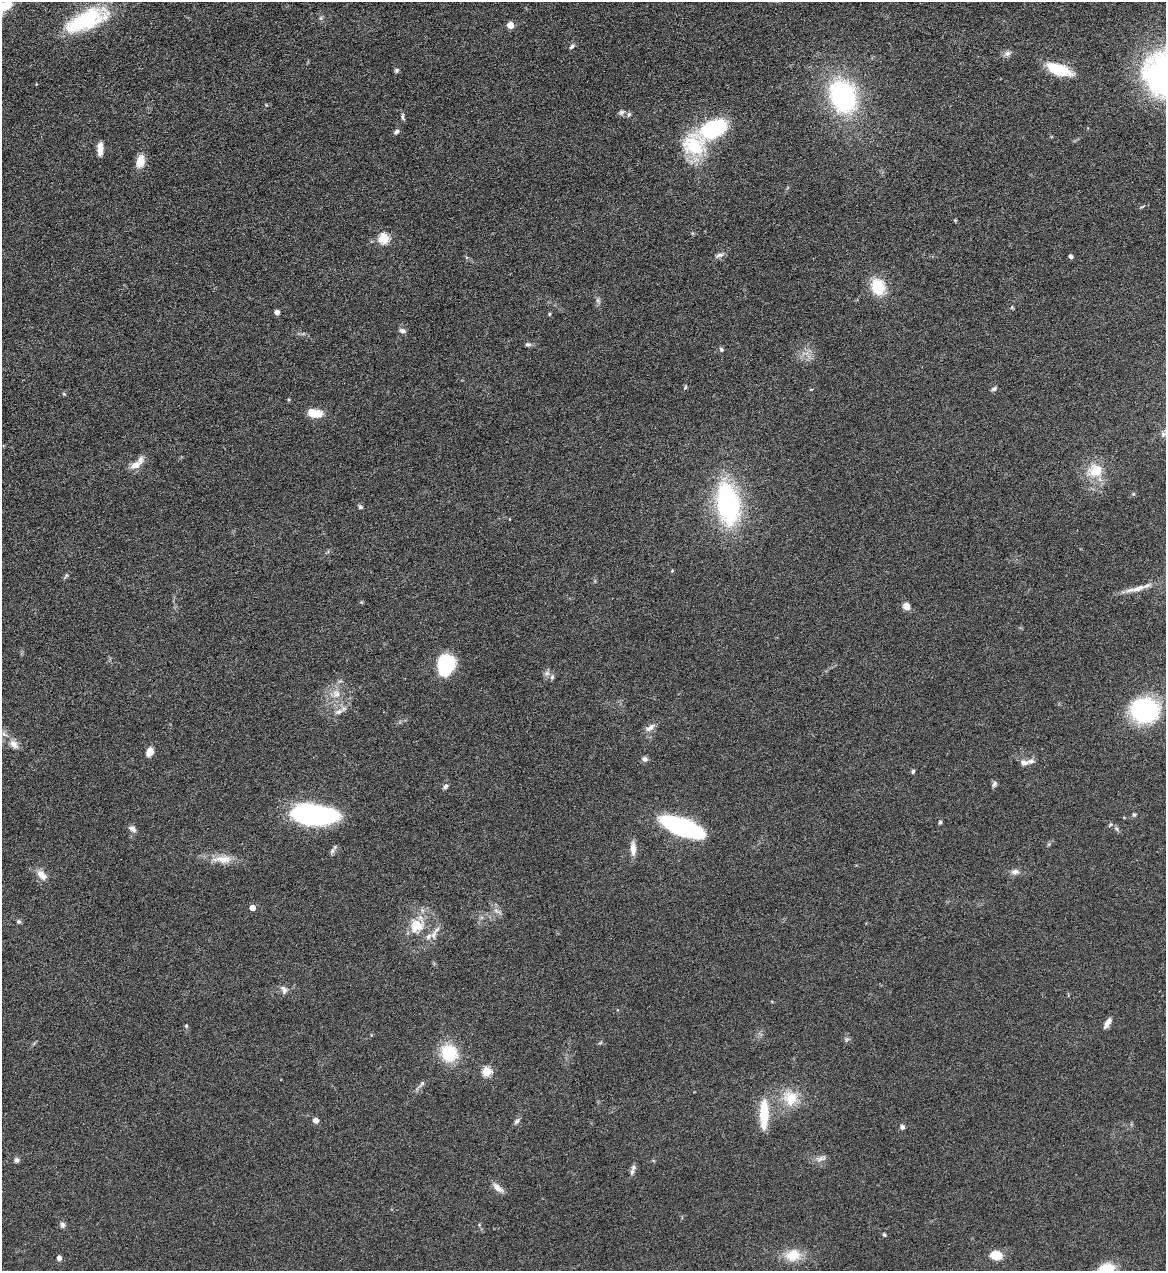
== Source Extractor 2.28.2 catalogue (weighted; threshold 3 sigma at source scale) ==
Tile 11 of 4 x 4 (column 3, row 3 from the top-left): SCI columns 2593-3756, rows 1272-2540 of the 5065 x 5080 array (HDU 1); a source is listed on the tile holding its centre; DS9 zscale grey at full resolution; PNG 1168 x 1273 px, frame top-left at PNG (2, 2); no overlay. Nothing masked; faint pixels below the display range render black.
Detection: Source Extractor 2.28.2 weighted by HDU 2 'WHT'; one run over the whole footprint, this tile lists its part. Background 0.0459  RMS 0.0034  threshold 0.0141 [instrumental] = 3 sigma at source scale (4.09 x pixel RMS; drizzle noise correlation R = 1.36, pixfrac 0.8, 0.05/0.05 arcsec/px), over >= 5 px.
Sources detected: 99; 8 inside a brighter listed object's ellipse — not listed separately; the other 91 listed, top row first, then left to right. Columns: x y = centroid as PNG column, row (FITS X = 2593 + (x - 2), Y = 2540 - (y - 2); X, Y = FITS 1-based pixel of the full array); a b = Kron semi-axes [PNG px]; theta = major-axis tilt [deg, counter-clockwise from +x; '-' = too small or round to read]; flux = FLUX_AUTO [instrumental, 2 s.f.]
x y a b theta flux
321 18 6 4 -72 0.56
86 20 48 18 24 28
510 25 5 4 - 5.7
572 46 8 5 45 0.65
1007 53 9 8 - 1.3
396 70 7 5 55 0.56
1059 70 26 11 -19 12
843 96 29 22 -68 52
621 112 7 6 - 0.89
629 114 7 5 74 0.66
403 117 11 4 -79 0.65
714 128 35 19 26 27
396 132 7 5 38 0.87
100 149 15 6 89 2.5
140 161 13 8 78 4.6
955 220 4 4 - 0.33
383 238 5 5 - 24
720 255 11 5 9 1.1
1071 257 5 4 - 0.79
878 287 17 13 -68 9.8
598 300 6 6 - 0.75
1012 307 6 3 72 0.35
277 312 5 5 - 1.4
549 314 5 3 - 0.35
402 331 9 6 -20 1
528 344 9 5 -4 0.75
721 349 7 5 -74 0.57
685 387 6 4 60 0.38
994 389 8 5 37 0.71
64 394 5 4 - 0.35
315 413 13 7 -10 7.7
1163 434 8 6 -1 0.82
135 465 14 8 30 3.1
1095 471 22 19 13 8.2
728 504 44 22 -81 48
360 507 6 5 - 0.58
672 571 4 3 - 0.28
66 576 7 4 46 0.52
1137 589 34 7 14 3.9
906 606 6 6 - 3.3
446 665 22 16 76 18
547 673 7 6 - 1
336 694 12 10 -60 3.2
1145 710 21 18 0 47
339 712 11 6 23 1.6
650 727 14 7 37 1.9
4 734 10 5 -35 1.1
14 744 14 9 -49 2.4
150 752 7 5 63 4.3
645 759 7 6 - 1.1
1024 763 11 7 0 1.6
913 771 6 4 73 0.54
994 784 9 6 62 0.77
445 787 7 5 47 0.76
312 814 42 18 -5 50
1134 814 6 4 -67 0.47
940 822 5 4 - 0.46
1110 824 6 4 -72 0.46
681 827 37 13 -21 56
132 829 9 6 -35 1.5
1116 829 7 4 -46 0.65
633 849 19 7 -88 2.7
332 851 9 6 60 0.89
223 859 28 10 1 4.9
1015 872 11 7 -1 1.5
42 875 16 10 -47 2.8
252 908 4 4 - 3.1
496 910 7 4 -20 0.8
19 922 6 6 - 0.57
418 925 24 16 -37 7.6
284 990 11 7 -61 1.4
1107 1023 13 5 57 2.2
186 1026 5 4 - 0.4
449 1053 20 18 -54 13
487 1071 5 5 - 18
422 1084 12 5 50 0.98
790 1098 22 21 - 8.1
764 1112 30 10 -90 9.7
315 1121 5 5 - 1.8
517 1121 9 6 46 0.83
902 1127 7 5 -49 0.72
821 1159 15 6 18 1.4
16 1160 7 6 - 0.9
633 1167 8 7 - 1.1
498 1188 15 6 -41 2.2
62 1225 8 6 -69 0.99
884 1234 5 4 - 0.48
793 1255 22 17 11 6.3
996 1255 11 9 -5 5.5
59 1258 5 5 - 1.1
1107 1268 15 10 5 7.6
Isophote crosses this tile's border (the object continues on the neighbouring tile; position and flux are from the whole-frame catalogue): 1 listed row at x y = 1107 1268